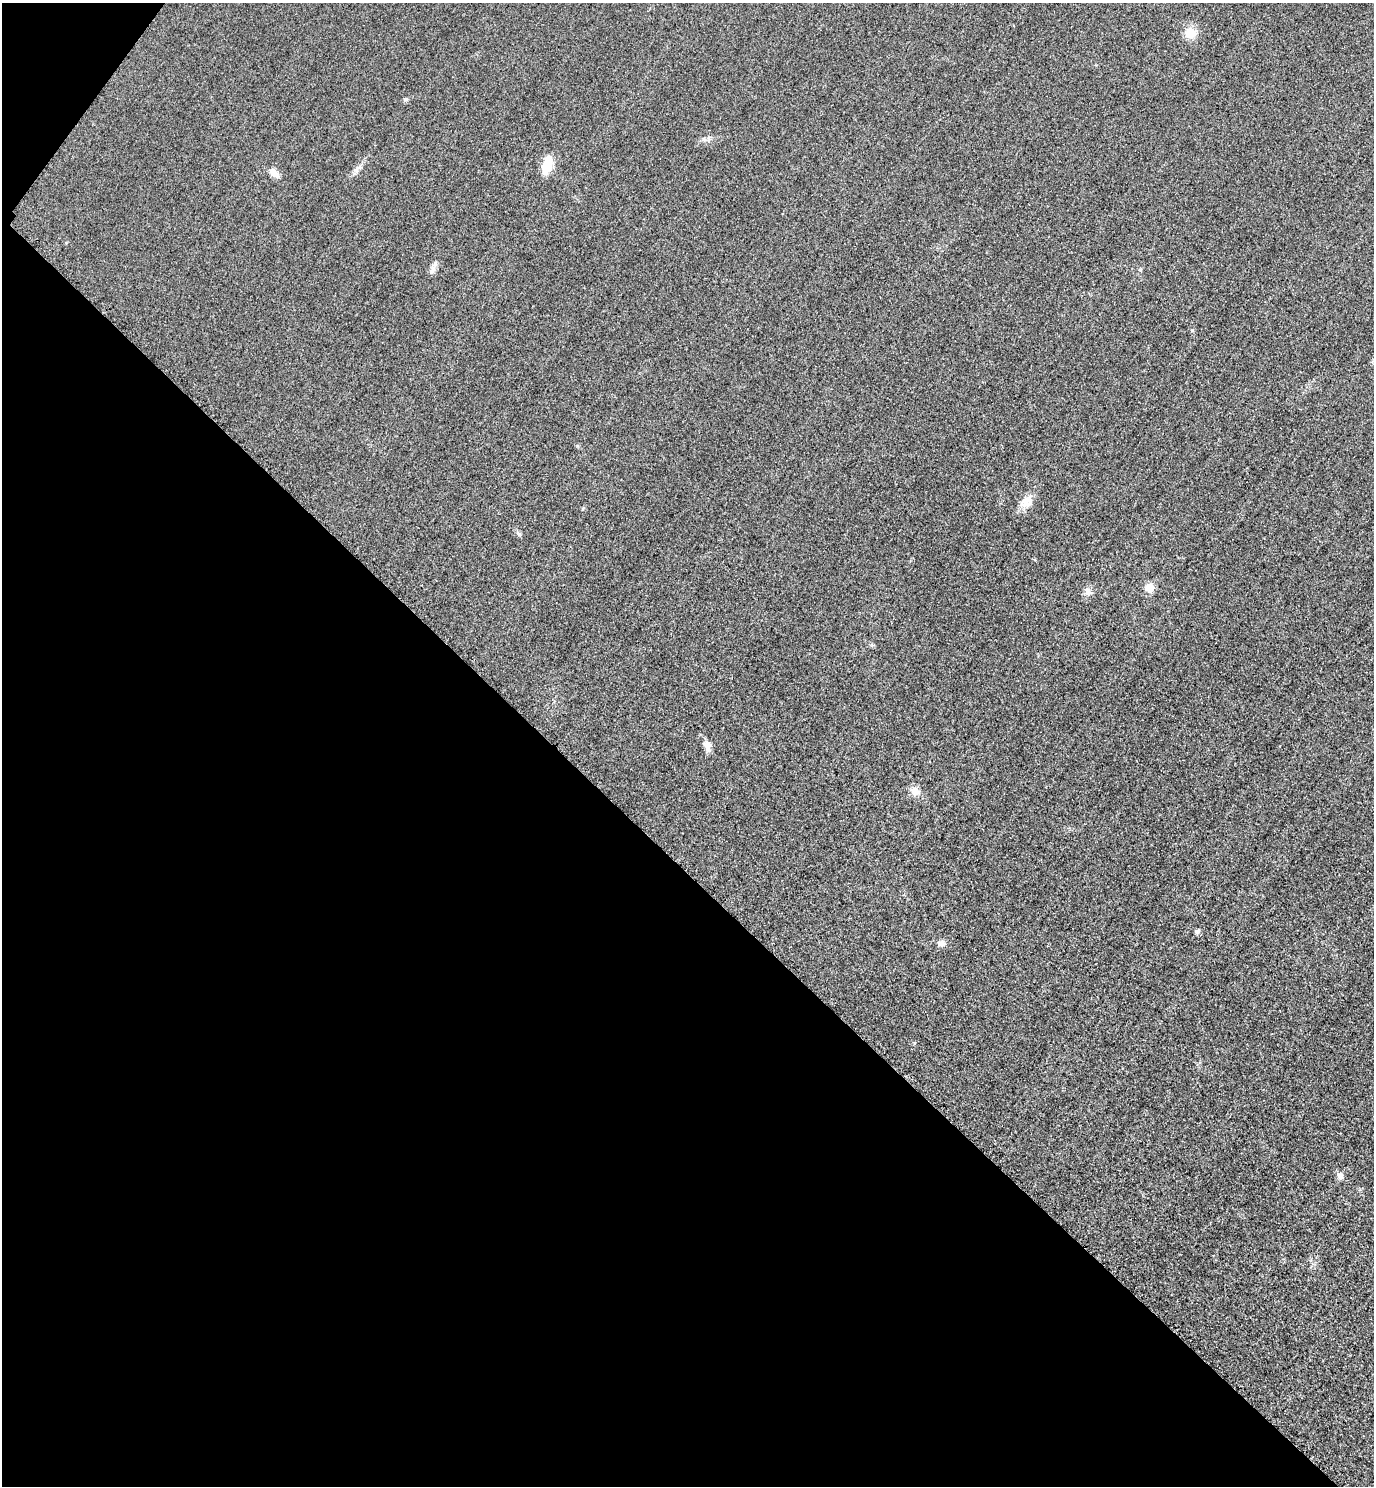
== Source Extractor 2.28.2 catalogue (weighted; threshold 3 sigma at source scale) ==
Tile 9 of 4 x 4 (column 1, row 3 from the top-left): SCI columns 325-1696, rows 1514-2997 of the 5996 x 5993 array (HDU 1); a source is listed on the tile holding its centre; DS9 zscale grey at full resolution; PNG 1376 x 1488 px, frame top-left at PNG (2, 3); no overlay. Shown black and unused: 42% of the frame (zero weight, under 3 of 4 exposures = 3% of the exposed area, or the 3 px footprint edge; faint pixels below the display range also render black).
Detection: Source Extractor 2.28.2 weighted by HDU 2 'WHT'; one run over the whole footprint, this tile lists its part. Background 0.0504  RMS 0.017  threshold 0.0749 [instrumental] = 3 sigma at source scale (4.5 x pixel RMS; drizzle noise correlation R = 1.50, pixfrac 1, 0.05/0.05 arcsec/px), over >= 5 px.
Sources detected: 17; all 17 listed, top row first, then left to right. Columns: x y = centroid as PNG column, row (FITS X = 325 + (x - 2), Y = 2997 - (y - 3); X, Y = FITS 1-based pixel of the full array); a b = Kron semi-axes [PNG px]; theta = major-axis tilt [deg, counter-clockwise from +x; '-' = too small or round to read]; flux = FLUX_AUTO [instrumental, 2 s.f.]
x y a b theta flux
1190 33 11 10 - 25
406 99 7 5 -1 2.8
547 165 15 8 76 52
356 170 9 5 58 5.4
274 173 12 7 -45 13
432 270 11 7 58 7.2
1140 270 6 4 -66 2.4
1026 502 20 13 34 19
583 508 6 3 58 1.9
518 533 10 4 -58 3.5
1149 588 10 10 - 14
1088 591 10 8 -76 8
707 746 13 9 -73 10
915 791 13 11 -47 12
1197 931 6 5 - 4.4
941 943 10 8 -11 7.6
1340 1176 9 9 - 6.4
Unlisted compact peaks at least as high as the median listed source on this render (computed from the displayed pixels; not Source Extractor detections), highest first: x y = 1192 330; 577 446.